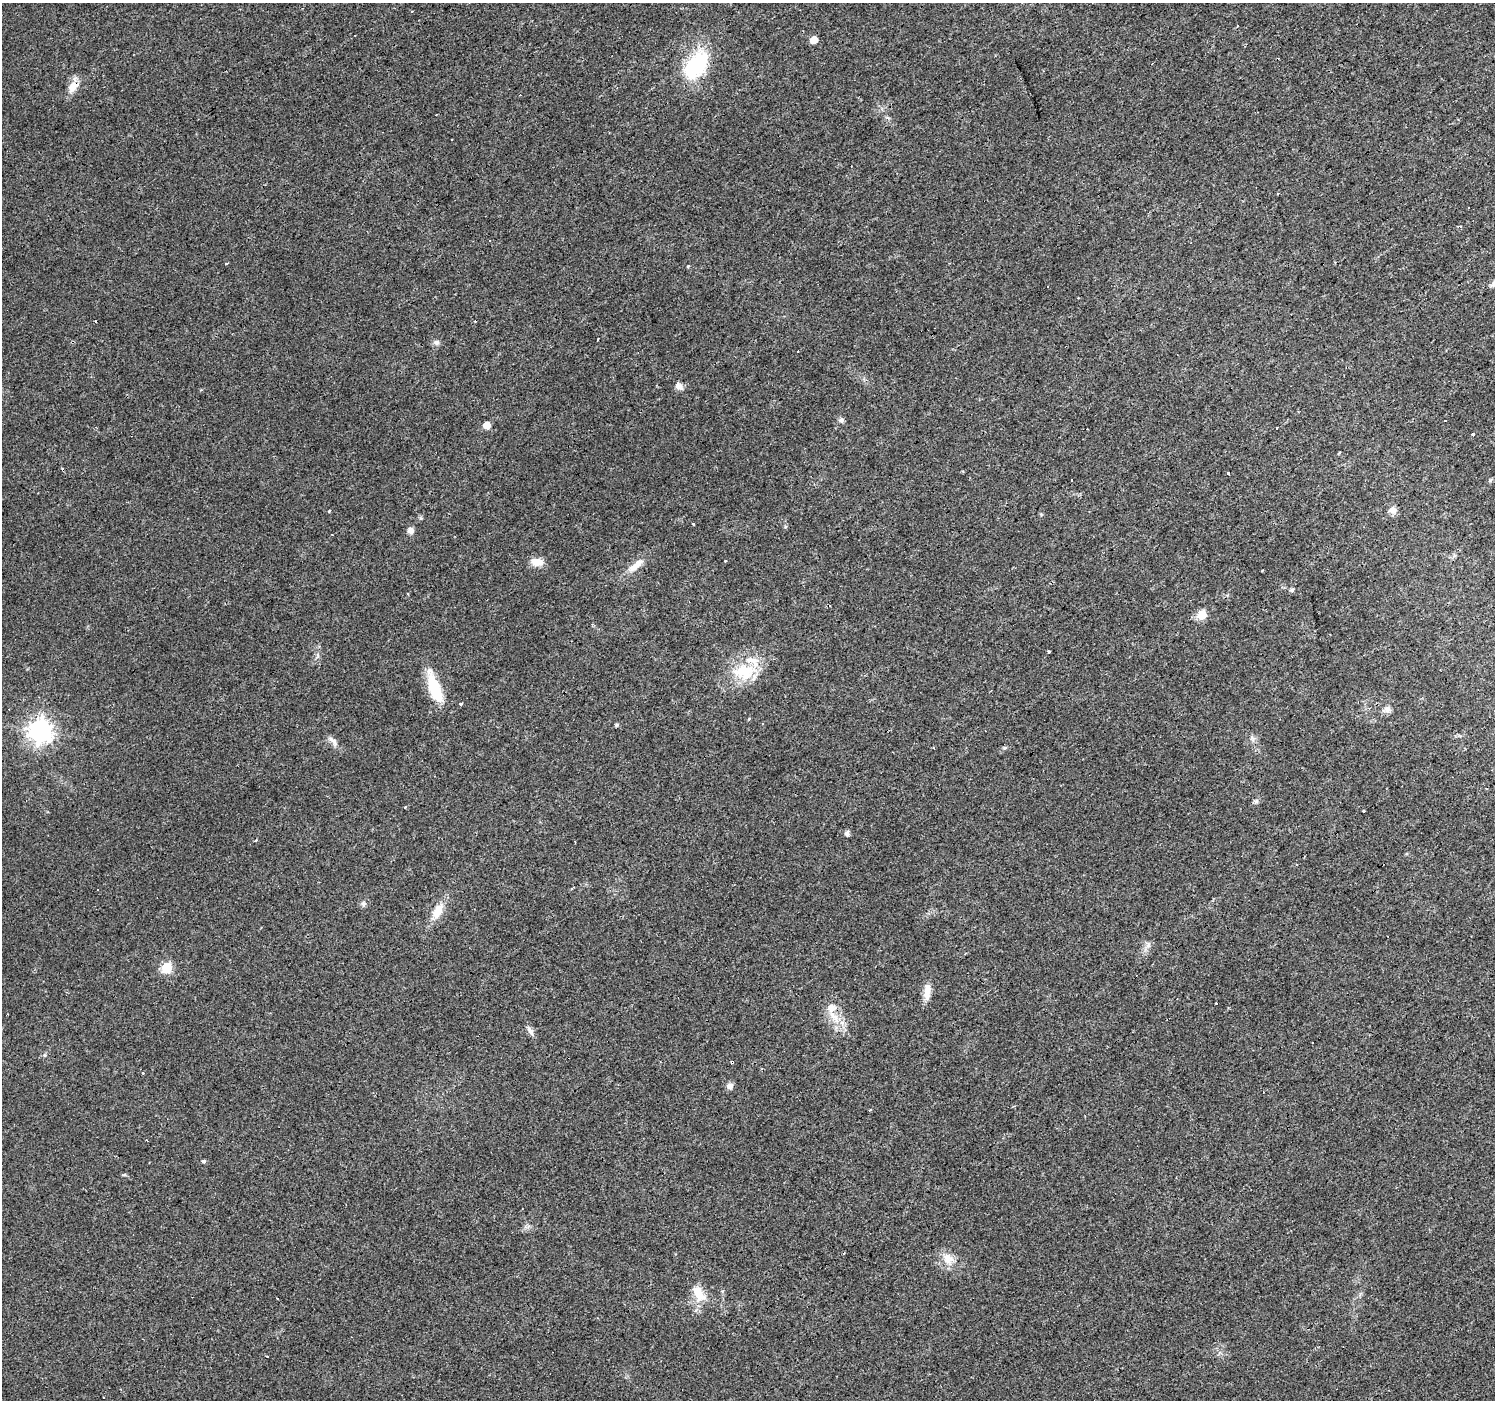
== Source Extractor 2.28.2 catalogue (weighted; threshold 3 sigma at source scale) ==
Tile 10 of 4 x 4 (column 2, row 3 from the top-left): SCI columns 1494-2986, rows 1530-2927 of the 5973 x 5915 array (HDU 1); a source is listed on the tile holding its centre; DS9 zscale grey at full resolution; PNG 1497 x 1402 px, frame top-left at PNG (2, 3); no overlay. Shown black and unused: <1% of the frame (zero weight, under 3 of 4 exposures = <1% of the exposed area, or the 3 px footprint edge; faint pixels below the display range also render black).
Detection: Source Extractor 2.28.2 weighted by HDU 2 'WHT'; one run over the whole footprint, this tile lists its part. Background 0.0154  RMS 0.0032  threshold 0.0144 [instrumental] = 3 sigma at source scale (4.5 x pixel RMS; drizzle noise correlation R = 1.50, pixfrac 1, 0.0396/0.0396 arcsec/px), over >= 5 px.
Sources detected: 85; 1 inside a brighter object's white glare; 23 cosmic-ray / hot-pixel residue — not listed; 2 inside a brighter listed object's ellipse — not listed separately; the other 59 listed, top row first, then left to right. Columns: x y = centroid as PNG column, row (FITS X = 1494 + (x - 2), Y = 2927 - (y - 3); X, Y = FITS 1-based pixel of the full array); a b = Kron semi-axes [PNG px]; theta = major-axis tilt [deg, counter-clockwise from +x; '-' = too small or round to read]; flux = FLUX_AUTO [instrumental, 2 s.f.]
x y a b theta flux
412 12 3 3 - 0.63
814 40 5 5 - 3.6
696 65 40 23 52 22
73 86 17 11 63 3.4
1460 226 5 3 - 0.4
489 241 3 3 - 1.1
227 263 3 2 - 0.66
688 266 4 3 - 0.49
1047 286 2 2 - 0.3
597 339 3 3 - 7.4
436 342 7 7 - 0.99
679 386 10 8 -27 1.4
841 420 7 6 - 0.81
487 425 5 5 - 4.8
1276 428 3 3 - 4.1
1473 434 3 3 - 0.91
1228 473 3 3 - 3.7
1392 510 10 8 -36 1.9
329 511 3 3 - 1.7
693 524 3 3 - 2
410 530 8 7 - 1.4
725 561 3 3 - 0.58
537 562 14 9 -5 3.3
636 565 26 8 39 3.7
1292 590 5 4 - 0.73
408 594 3 3 - 0.68
1202 615 5 5 - 12
319 646 4 3 - 0.35
1049 651 3 3 - 2.4
744 672 32 21 2 13
435 692 30 16 -61 9.9
460 704 3 3 - 1.7
1387 709 10 8 -2 1.5
616 725 5 4 - 0.39
40 731 8 8 - 250
1252 738 9 5 -66 0.87
333 741 17 7 -47 1.7
933 748 3 2 - 0.47
1005 748 7 4 19 0.54
405 807 3 3 - 2.4
1364 811 3 3 - 0.8
847 833 5 5 - 1.3
256 840 3 3 - 0.86
363 904 7 6 - 0.82
438 911 21 10 61 5.1
1148 945 7 4 72 0.83
167 968 6 6 - 20
927 992 21 8 85 3.3
834 1017 22 8 -50 4.6
530 1031 14 6 -60 1.4
44 1055 5 5 - 0.49
730 1086 8 7 - 1.5
870 1110 4 2 - 0.49
147 1140 3 2 - 0.24
203 1161 4 4 - 0.93
124 1175 6 4 18 0.35
948 1259 17 14 -57 4
699 1293 19 11 -59 6.2
104 1397 3 3 - 0.84
Overlapping masked pixels (flux is a lower limit): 1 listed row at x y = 73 86
Unlisted compact peaks at least as high as the median listed source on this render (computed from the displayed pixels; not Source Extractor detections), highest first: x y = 1256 801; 421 518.